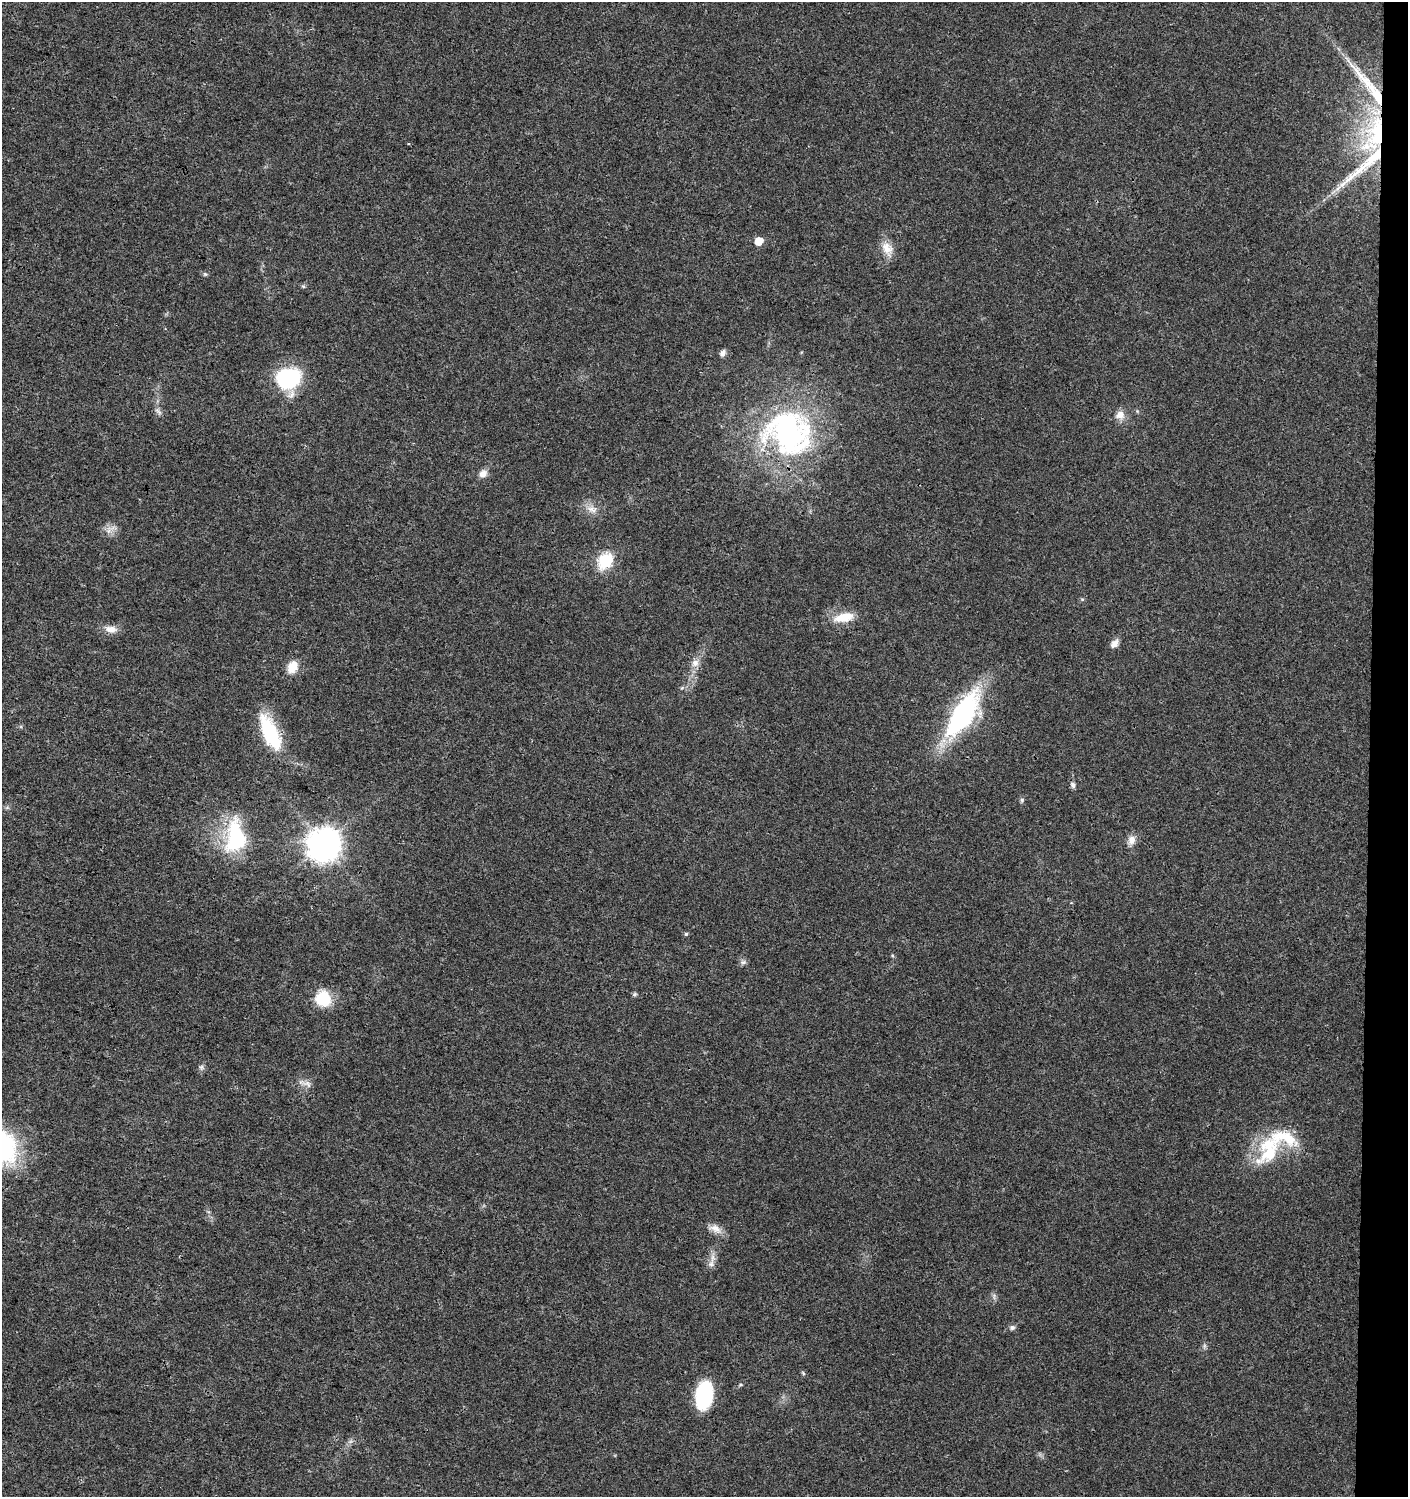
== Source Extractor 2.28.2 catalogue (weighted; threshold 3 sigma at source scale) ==
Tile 6 of 3 x 3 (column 3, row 2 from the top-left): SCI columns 3050-4455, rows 1509-3003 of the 4737 x 4499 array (HDU 1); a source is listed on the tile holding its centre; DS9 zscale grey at full resolution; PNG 1410 x 1499 px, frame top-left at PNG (2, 2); no overlay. Shown black and unused: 3% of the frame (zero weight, under 3 of 4 exposures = <1% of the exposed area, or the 3 px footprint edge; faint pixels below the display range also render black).
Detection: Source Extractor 2.28.2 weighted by HDU 2 'WHT'; one run over the whole footprint, this tile lists its part. Background 0.0243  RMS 0.0031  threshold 0.014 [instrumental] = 3 sigma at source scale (4.5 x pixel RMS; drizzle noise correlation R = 1.50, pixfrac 1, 0.0396/0.0396 arcsec/px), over >= 5 px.
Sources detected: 45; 1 long thin detection or spike segment (spike, bleed or trail) — not listed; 5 inside a brighter listed object's ellipse — not listed separately; the other 39 listed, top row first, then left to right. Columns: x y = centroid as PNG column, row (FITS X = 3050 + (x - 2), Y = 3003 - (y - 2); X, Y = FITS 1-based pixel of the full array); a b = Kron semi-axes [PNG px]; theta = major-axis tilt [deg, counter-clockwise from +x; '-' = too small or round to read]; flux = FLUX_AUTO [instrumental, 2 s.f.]
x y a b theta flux
1376 133 48 22 84 26
759 241 6 5 - 6.5
887 248 20 13 -65 4
205 274 6 5 - 0.5
303 286 6 4 -19 0.41
723 353 8 6 68 1.3
289 378 22 18 17 33
158 411 11 4 -37 0.78
1120 415 13 12 - 2.7
788 432 68 59 -26 79
483 474 11 9 49 2.1
591 509 16 6 -25 2.2
605 561 8 7 - 28
844 617 26 11 12 6.6
111 629 16 9 -5 2.7
1114 643 12 8 52 1.9
695 663 11 10 - 2.1
292 667 17 12 62 4.4
962 714 49 20 58 53
270 732 48 18 -65 18
1073 785 8 6 -80 0.92
1022 800 6 5 - 0.55
236 837 38 22 -90 26
1131 840 13 10 80 2.2
324 845 11 10 - 490
686 934 5 4 - 0.5
743 962 9 6 0 0.89
635 994 6 5 - 0.53
323 998 21 19 -43 8.2
201 1067 7 6 - 0.75
307 1084 15 8 -21 1.8
1269 1154 45 21 36 16
715 1229 19 9 -26 2.7
711 1264 9 7 75 1.4
994 1296 11 3 -80 0.66
1012 1327 8 7 - 0.91
1204 1346 7 4 72 0.58
803 1373 6 4 -46 0.43
704 1395 23 14 82 24
Overlapping masked pixels (flux is a lower limit): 1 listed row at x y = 1376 133